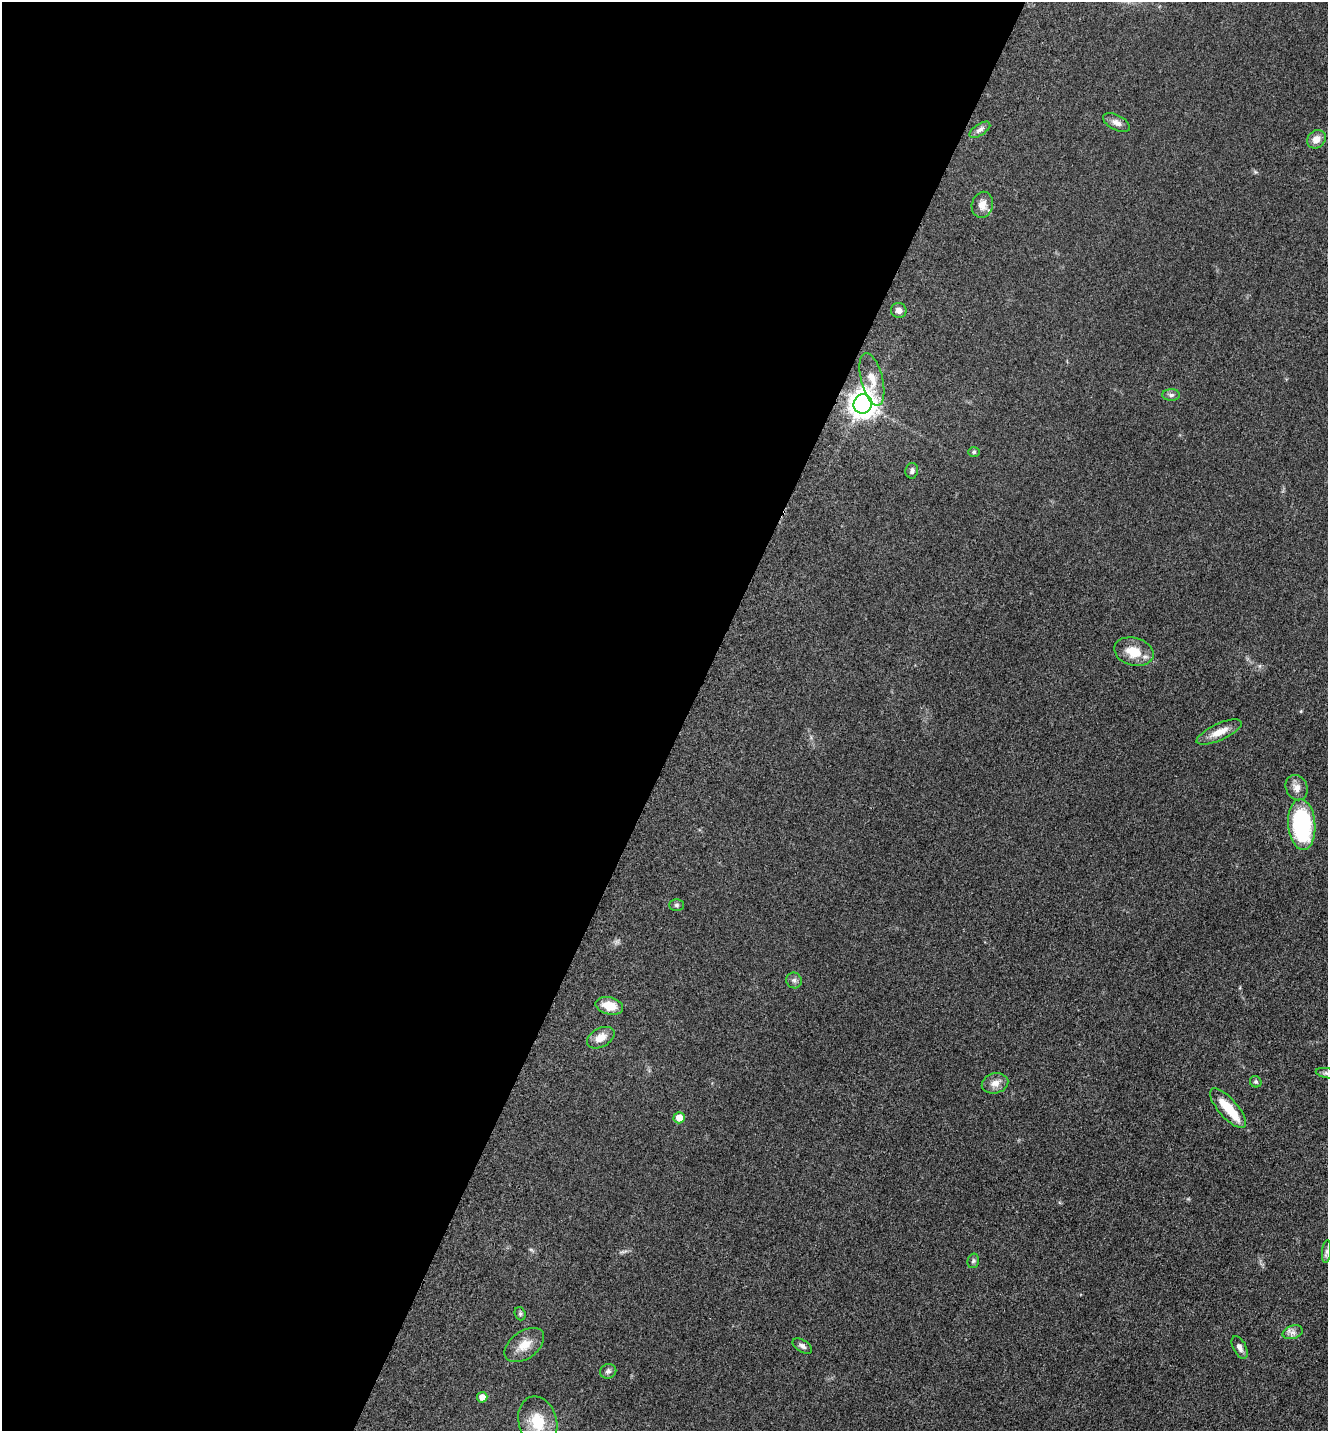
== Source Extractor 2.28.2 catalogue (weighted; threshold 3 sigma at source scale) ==
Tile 5 of 4 x 4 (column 1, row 2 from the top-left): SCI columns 298-1623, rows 2902-4330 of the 5808 x 5777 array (HDU 1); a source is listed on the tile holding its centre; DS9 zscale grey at full resolution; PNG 1330 x 1433 px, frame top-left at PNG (2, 2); each listed source drawn as its Kron ellipse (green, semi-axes under 4 px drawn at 4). Shown black and unused: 52% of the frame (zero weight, under 3 of 5 exposures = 4% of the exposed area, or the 3 px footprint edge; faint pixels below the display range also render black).
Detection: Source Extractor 2.28.2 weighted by HDU 2 'WHT'; one run over the whole footprint, this tile lists its part. Background 0.0634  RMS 0.006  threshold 0.0271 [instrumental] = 3 sigma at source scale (4.5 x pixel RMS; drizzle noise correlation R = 1.50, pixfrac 1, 0.05/0.05 arcsec/px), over >= 5 px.
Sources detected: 35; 1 inside a brighter object's white glare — neither listed nor drawn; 1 inside a brighter listed object's ellipse — not listed separately; the other 33 listed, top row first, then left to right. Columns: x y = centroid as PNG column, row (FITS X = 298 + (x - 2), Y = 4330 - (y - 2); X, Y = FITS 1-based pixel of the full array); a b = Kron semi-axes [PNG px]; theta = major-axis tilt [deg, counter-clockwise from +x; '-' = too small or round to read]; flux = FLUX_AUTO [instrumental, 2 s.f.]
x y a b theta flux
1116 123 14 7 -27 3.3
980 130 12 5 33 2.3
1316 139 10 8 42 4.7
982 205 13 10 75 4.8
899 310 8 7 - 2.9
872 379 27 11 -76 9.2
1171 395 9 6 1 1.7
863 404 10 9 - 540
974 452 6 5 - 0.95
912 471 8 6 81 1.6
1134 652 20 14 -15 12
1219 732 24 8 24 7.5
1297 788 13 10 -67 4.2
1302 825 25 13 -86 69
676 905 7 5 0 1.3
794 980 8 7 - 1.8
609 1006 14 8 -14 11
601 1038 15 9 28 6.4
1326 1073 11 5 -11 1.6
1256 1082 6 5 - 0.98
995 1083 13 10 15 4.6
1228 1108 25 9 -49 14
679 1118 6 5 - 6.5
1327 1252 11 4 85 1.8
973 1261 7 5 75 1.2
520 1314 7 5 -70 1
1293 1332 10 6 17 2.6
524 1345 22 13 36 8.6
802 1346 11 6 -31 1.9
1240 1347 12 6 -63 2.8
608 1371 8 7 - 1.9
482 1397 5 5 - 4.4
538 1422 25 19 -73 19
Isophote crosses this tile's border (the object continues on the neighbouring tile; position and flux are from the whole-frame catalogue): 1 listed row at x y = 1326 1073